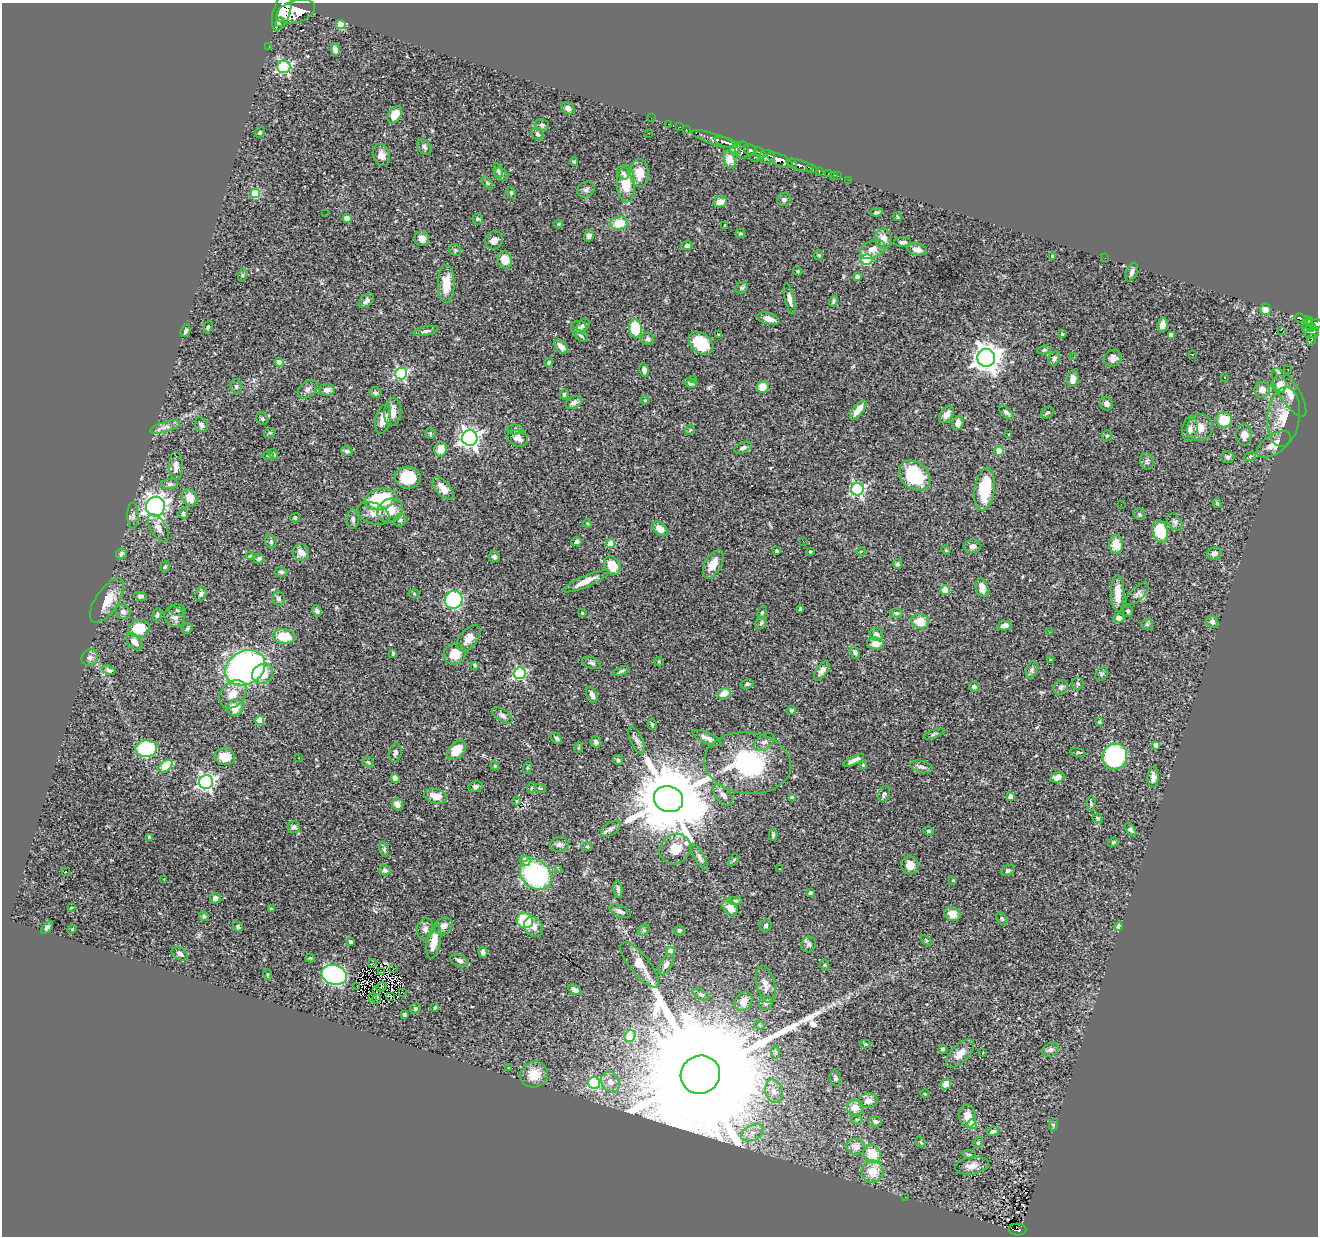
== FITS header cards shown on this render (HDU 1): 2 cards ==
NAXIS1  =                 1316
NAXIS2  =                 1234

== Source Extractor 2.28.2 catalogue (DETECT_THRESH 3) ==
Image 1316 x 1234 px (HDU 1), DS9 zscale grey, 1 PNG px = 1 image px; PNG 1320 x 1238 px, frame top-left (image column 1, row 1234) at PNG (2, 3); each listed source drawn as its Kron ellipse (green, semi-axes under 4 px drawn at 4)
Background 0.879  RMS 0.028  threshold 0.0846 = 3 sigma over >= 5 px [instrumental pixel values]
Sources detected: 429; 1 with non-positive FLUX_AUTO (blend fragments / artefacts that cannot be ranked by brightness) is neither listed nor drawn; the other 428 listed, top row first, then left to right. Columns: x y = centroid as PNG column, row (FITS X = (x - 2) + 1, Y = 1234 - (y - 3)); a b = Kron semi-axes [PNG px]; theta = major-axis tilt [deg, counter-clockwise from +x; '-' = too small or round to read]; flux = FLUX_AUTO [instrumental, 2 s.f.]
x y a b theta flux
282 11 21 8 73 4200
296 12 20 11 17 4600
280 22 5 3 - 250
341 25 5 4 - 57
269 47 2 2 - 8.1
335 49 6 4 -79 9
284 67 6 6 - 270
568 108 7 5 -40 7.5
395 115 9 6 56 29
651 118 2 2 - 8.9
668 124 2 2 - 11
542 125 7 5 -16 4.1
680 127 2 2 - 8.4
686 130 3 2 - 23
260 132 6 4 45 2.4
648 133 3 2 - 1.4
537 134 7 5 -49 3.7
714 139 24 5 -18 1300
726 143 12 4 -17 1000
424 147 8 6 -50 5.7
735 148 7 4 51 270
742 150 8 7 - 550
750 150 7 5 -30 610
760 153 7 4 -46 300
381 155 11 8 -71 14
767 157 8 6 5 930
754 158 5 4 - 130
730 159 9 5 -73 91
780 160 13 6 -25 1900
574 162 4 4 - 1.9
792 163 5 4 - 460
800 165 13 5 -15 950
811 168 5 3 - 210
498 171 7 4 -76 4
819 171 4 3 - 120
623 173 7 6 - 4.3
640 173 14 9 -87 26
501 174 7 6 - 4.7
828 174 3 3 - 37
833 175 2 2 - 7.9
838 176 2 2 - 7.8
849 180 2 2 - 7.5
487 183 7 4 -53 2.8
626 184 18 9 -88 45
586 190 9 7 36 5.4
255 193 5 5 - 85
511 193 6 4 -70 2.6
784 199 6 6 - 4.5
720 202 6 5 - 19
876 212 6 4 7 3.6
326 214 3 2 - 1.5
897 217 4 3 - 2
347 218 4 4 - 23
478 219 5 5 - 2.5
619 223 9 7 13 37
559 224 4 3 - 2.2
725 225 3 2 - 2.2
740 233 5 4 - 3.1
589 235 6 5 - 6.4
422 239 7 7 - 12
883 239 10 8 -81 18
494 240 9 8 - 13
903 242 8 4 1 5
687 246 5 4 - 5.1
873 249 13 8 24 15
917 249 10 6 -12 9.9
455 250 6 5 - 2.9
819 255 5 4 - 2.1
1053 256 4 3 - 9
1105 258 3 2 - 1.4
505 260 9 7 -73 27
867 260 5 5 - 160
798 271 5 4 - 2.4
1132 272 10 5 69 7.1
243 275 6 4 71 2.6
857 276 4 3 - 6.8
446 284 19 8 90 38
742 288 6 5 - 4.2
790 299 16 4 -77 11
366 301 9 5 42 7
833 301 5 4 - 4
1266 309 5 5 - 31
1301 318 7 4 -18 220
769 319 11 5 -16 13
1307 321 4 4 - 130
1316 324 6 5 - 440
583 325 7 5 46 6.1
1163 325 7 5 85 11
1307 325 8 3 66 110
208 327 6 3 72 2.8
1311 327 5 3 - 260
579 328 7 6 - 5.6
635 328 9 6 -81 93
1281 330 2 2 - 890
185 331 6 5 - 5.1
426 331 12 4 10 5.1
1311 332 8 6 -7 330
1062 334 4 3 - 2.4
719 335 3 3 - 2.8
1171 335 4 4 - 12
581 336 7 5 -37 3.8
647 339 6 6 - 5.1
1312 340 6 4 75 39
701 343 14 10 -39 55
561 346 8 5 -47 16
1044 350 7 4 11 3.2
1193 354 2 2 - 1.5
1074 357 2 2 - 1.4
986 358 9 9 - 2100
1054 358 7 5 63 6.1
1113 358 9 8 - 11
279 362 4 4 - 20
549 362 4 4 - 3.3
1288 369 2 2 - 1.2
644 370 7 4 -81 7.2
401 374 6 6 - 260
1225 377 3 2 - 1.7
1073 379 8 5 83 16
693 380 3 3 - 4.1
690 383 6 4 -22 7.6
1279 384 8 7 - 18
236 386 7 5 -75 4
763 387 6 6 - 26
308 389 11 7 39 7.4
327 390 8 6 5 8
1262 390 7 7 - 15
1289 392 28 10 -58 27
376 393 6 5 - 3.2
564 394 5 4 - 2.2
645 400 4 4 - 2.4
574 402 9 6 28 6.9
1106 404 7 6 - 7.1
858 410 11 5 51 22
393 412 14 8 84 16
1006 412 9 4 -42 5.6
1047 412 7 5 35 3.3
946 414 10 6 54 11
1284 417 30 16 83 46
262 419 6 5 - 4.2
383 419 15 7 77 20
1224 420 8 7 - 59
958 423 7 5 72 8.5
201 425 7 6 - 4.8
165 427 15 5 17 10
1200 427 13 13 - 22
515 429 8 5 -5 3.4
1190 429 12 7 82 11
690 430 5 4 - 2.3
270 433 6 4 18 2.7
430 433 5 5 - 2.7
1009 434 4 2 - 1.2
1244 435 10 8 87 17
1107 436 5 5 - 2.8
470 438 8 7 - 870
518 438 11 7 -20 11
1274 444 19 9 32 22
743 448 9 5 24 5.6
441 449 7 6 - 23
347 451 6 4 -12 4.6
999 451 5 4 - 35
273 454 5 4 - 3
268 455 5 3 - 2.1
1250 456 6 4 21 2.9
1228 457 6 6 - 5
1147 461 8 6 -70 5
176 466 14 7 -89 10
915 476 17 13 -41 120
408 478 13 11 -3 56
170 484 8 5 1 4.5
443 489 14 7 -47 20
857 489 6 6 - 320
985 489 21 10 81 89
190 498 9 7 -60 23
380 499 16 10 14 110
1217 503 5 3 - 2.3
1121 504 3 2 - 1.7
155 507 10 9 - 920
390 510 13 11 30 33
373 513 17 10 -23 17
183 514 5 5 - 4
1139 514 6 5 - 3.5
133 516 13 6 -88 7.2
295 518 5 4 - 2.3
353 519 9 6 -86 5.9
400 520 7 5 45 3.7
1175 522 9 6 -53 5.4
587 523 4 3 - 1.7
158 528 15 8 -60 12
660 529 9 6 -41 15
1160 531 11 7 -75 74
803 541 2 2 - 3.6
271 542 7 5 -77 4.3
576 542 5 4 - 4.9
611 544 4 4 - 47
1116 544 9 7 -88 30
972 546 9 7 4 8.4
946 550 5 4 - 2.2
777 551 4 3 - 5
810 551 4 3 - 3.1
861 551 5 3 - 1.3
301 552 8 8 - 17
121 553 5 5 - 4.5
1214 553 7 6 - 6.9
250 556 4 3 - 1.5
494 557 5 5 - 5.2
259 559 5 4 - 5.4
713 564 15 8 62 24
898 564 5 4 - 3.5
612 566 10 7 -56 35
165 567 6 4 72 2.9
281 572 6 5 - 4.4
586 581 25 5 23 27
982 588 9 6 -77 19
945 590 5 4 - 53
414 593 6 4 -2 2.3
1118 593 18 6 -88 34
201 594 7 5 57 5
1137 594 15 6 45 7.2
140 596 6 4 -10 4.5
279 599 7 6 - 5.7
454 600 9 8 - 280
107 601 26 11 56 34
801 609 4 4 - 9.1
178 610 8 5 -10 4
317 611 5 4 - 5.3
1128 611 5 5 - 3.6
123 612 7 7 - 7.1
582 613 3 3 - 1.8
762 613 6 4 65 2.6
896 613 6 4 -1 3.2
157 615 7 4 80 3.2
175 617 10 9 - 12
1119 618 5 4 - 11
920 621 9 7 -16 29
1212 622 6 5 - 6
761 623 6 5 - 3.6
1147 624 6 5 - 3.6
1005 626 7 4 12 10
187 628 6 5 - 3.2
139 629 10 8 15 51
1049 632 2 2 - 2.9
876 634 7 6 - 8
284 636 11 7 -6 50
469 638 15 8 51 17
135 642 10 6 -50 14
875 643 8 6 -7 18
855 652 7 4 -59 4.3
393 653 4 3 - 2.5
455 654 11 10 - 31
90 657 9 7 49 7.5
1050 660 3 2 - 1.2
659 662 5 4 - 1.9
592 663 10 5 -21 5.2
475 665 3 3 - 3.3
245 668 21 16 30 590
109 670 7 4 -25 4.4
1032 670 9 5 70 5.1
621 671 8 4 18 3.9
822 671 11 5 55 9.1
520 673 6 6 - 240
263 674 11 9 34 34
1102 674 7 5 46 3.6
747 684 7 4 11 3.3
1078 684 6 6 - 4
974 687 5 4 - 4.5
1061 687 8 7 - 5.3
724 693 6 5 - 32
233 694 16 12 48 27
592 695 8 5 -66 8.7
235 708 8 8 - 25
791 710 5 4 - 3.4
503 715 11 6 -34 6.5
260 720 4 4 - 47
1099 722 3 3 - 1.7
652 724 5 4 - 3.5
934 734 11 4 20 3.5
557 738 6 4 -48 3.4
707 738 16 5 -24 10
637 740 14 6 -66 7.8
596 742 6 5 - 5.7
764 742 11 7 37 8
1156 745 4 4 - 9.4
146 748 11 8 5 150
578 748 5 3 - 1.4
457 750 11 7 46 36
1078 752 8 4 -9 2.7
395 753 9 6 82 5.7
224 757 10 8 -11 32
1115 757 13 12 - 250
299 758 2 2 - 1.2
618 760 5 5 - 3.6
854 760 11 3 26 8.4
368 762 6 4 -41 2.9
748 763 43 30 -6 220
864 765 4 4 - 10
165 766 8 5 35 69
495 766 4 3 - 1.7
921 767 11 5 -13 6.9
527 768 6 4 71 2
1058 777 7 5 22 23
1153 777 10 5 88 11
395 778 4 4 - 21
206 782 7 7 - 490
475 787 7 5 11 5.3
531 788 5 3 - 1.7
540 788 6 3 -18 2
884 794 8 5 71 4.7
723 795 13 7 -49 9.7
436 796 12 7 -14 20
1010 796 4 4 - 9.4
792 798 4 4 - 13
668 799 15 13 -21 27000
517 801 4 3 - 1.4
1091 804 7 4 90 3.2
398 805 6 5 - 11
1097 818 5 4 - 2.3
294 827 6 6 - 5.6
611 829 11 6 32 6.2
1131 830 8 4 -57 5
929 831 5 3 - 2.3
773 835 6 4 -90 3
150 837 4 3 - 5.1
1113 842 5 4 - 2.9
559 844 9 7 8 7.3
587 847 5 3 - 1.9
384 849 7 4 -82 4
675 849 16 14 42 31
699 857 14 4 -61 6.2
525 860 5 5 - 16
734 860 6 4 58 2.1
910 865 9 8 - 20
780 868 3 2 - 2.9
385 870 6 5 - 5.8
559 870 3 2 - 4.8
1008 871 7 5 25 4.2
65 872 3 2 - 3.3
536 874 17 13 -42 260
164 879 3 2 - 2.8
953 880 3 3 - 1.8
618 889 9 4 -81 5.9
810 893 3 3 - 3.6
215 898 5 5 - 8.6
735 901 7 4 0 3.2
730 907 9 6 -50 21
71 908 3 2 - 1.3
271 909 4 3 - 2.6
620 911 11 5 -23 7.1
952 914 8 7 - 19
204 916 5 4 - 2.8
1002 919 7 4 -53 2.9
525 921 8 7 - 87
443 926 10 7 33 11
766 926 6 5 - 4.4
1119 926 4 3 - 19
47 927 7 4 47 4.7
238 927 6 4 -48 3
533 927 10 8 -54 14
72 929 5 3 - 1.8
425 929 11 8 73 9.2
644 930 6 4 44 3
679 930 5 4 - 3.7
926 940 6 3 -45 2.1
434 941 17 6 78 28
350 942 4 3 - 3.4
809 944 8 7 - 5.7
670 951 4 4 - 22
483 952 6 4 -75 7.1
180 954 9 6 -28 5.6
310 958 4 4 - 2.5
459 960 9 5 -20 6
372 963 4 2 - 2.3
666 964 11 6 60 8.1
640 965 28 10 -51 26
825 965 5 3 - 2.1
393 969 3 2 - 2.2
381 972 2 2 - 1.7
268 975 5 3 - 2
334 975 13 9 -17 460
766 985 19 9 -76 13
357 986 3 2 - 1.4
381 987 5 2 - 2.9
574 990 7 4 -31 7.8
377 991 3 2 - 1.2
402 992 2 2 - 5
701 995 9 4 -26 4
372 997 3 2 - 1.3
391 997 3 2 - 2.1
377 999 4 2 - 1.8
744 1001 10 8 53 14
766 1003 7 6 - 5.9
435 1007 4 3 - 2.2
415 1009 6 5 - 3.6
405 1015 4 3 - 4.6
759 1025 5 4 - 2.4
630 1036 6 5 - 80
866 1044 5 4 - 2.1
943 1049 4 4 - 4.1
1050 1050 8 6 29 6.2
776 1052 7 4 89 3.7
983 1052 3 2 - 1.3
960 1054 18 8 45 19
509 1068 3 2 - 7.7
534 1074 14 12 24 32
700 1075 20 19 - 140000
835 1078 8 5 -79 5
610 1082 11 9 -62 17
594 1083 6 6 - 180
946 1084 5 5 - 23
774 1091 12 8 -75 16
925 1094 4 3 - 1.2
868 1101 9 7 7 14
855 1108 8 7 - 22
967 1116 12 8 -75 21
857 1119 6 3 1 2
875 1121 6 5 - 5.3
972 1124 5 4 - 55
1053 1125 6 4 72 2.4
993 1131 6 4 7 5
753 1133 12 7 26 14
921 1142 6 3 -57 1.8
978 1143 6 4 62 2.4
856 1147 9 8 - 16
872 1154 9 8 - 39
969 1154 7 3 -8 2.4
972 1166 17 8 8 15
873 1172 11 11 - 30
906 1197 2 2 - 6.4
1017 1230 9 6 -2 160
At the frame edge (FLAGS 8, measured only in part): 2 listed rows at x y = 282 11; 1316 324
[1 non-positive-flux detection neither listed nor drawn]